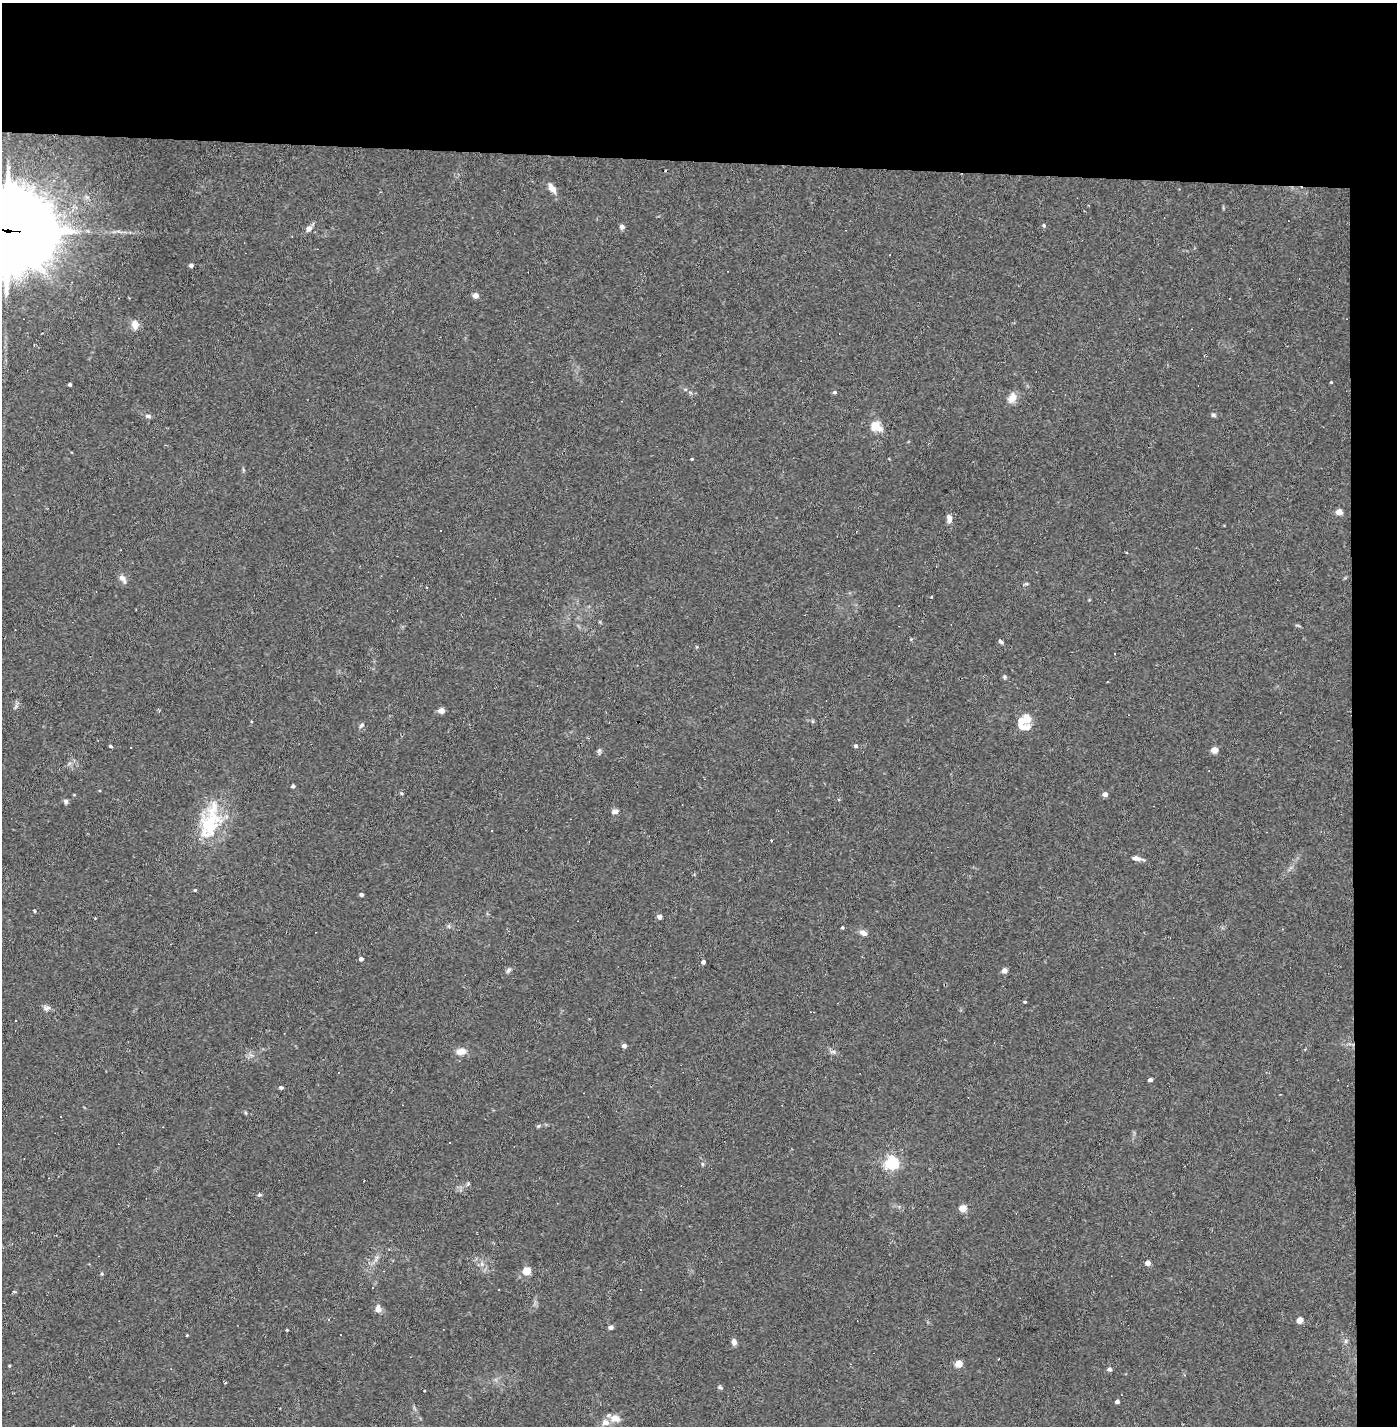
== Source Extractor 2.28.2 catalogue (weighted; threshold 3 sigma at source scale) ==
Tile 3 of 3 x 3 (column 3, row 1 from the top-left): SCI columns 2848-4242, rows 2849-4272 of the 4297 x 4272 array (HDU 1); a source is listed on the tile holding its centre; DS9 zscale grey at full resolution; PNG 1399 x 1428 px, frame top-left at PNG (2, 3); no overlay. Shown black and unused: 14% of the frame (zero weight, under 2 of 3 exposures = <1% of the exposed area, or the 3 px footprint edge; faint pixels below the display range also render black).
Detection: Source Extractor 2.28.2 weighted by HDU 2 'WHT'; one run over the whole footprint, this tile lists its part. Background 0.0582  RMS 0.0052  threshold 0.0234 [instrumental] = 3 sigma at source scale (4.5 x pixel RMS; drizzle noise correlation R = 1.50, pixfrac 1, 0.05/0.05 arcsec/px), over >= 5 px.
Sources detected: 95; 13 cosmic-ray / hot-pixel residue — not listed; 4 inside a brighter listed object's ellipse — not listed separately; the other 78 listed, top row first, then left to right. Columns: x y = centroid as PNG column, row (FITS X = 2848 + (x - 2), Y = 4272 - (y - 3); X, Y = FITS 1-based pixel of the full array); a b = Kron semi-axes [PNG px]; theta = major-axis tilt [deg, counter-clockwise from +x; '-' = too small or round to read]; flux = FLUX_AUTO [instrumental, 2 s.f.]
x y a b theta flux
552 188 13 7 -54 4
1044 225 5 4 - 0.74
622 227 6 6 - 1.5
309 228 9 7 58 2.3
7 230 34 28 -9 6200
191 266 4 4 - 1.9
475 295 4 4 - 4.3
135 325 12 9 -80 3.6
1331 382 4 3 - 0.48
70 384 3 3 - 1
834 392 4 4 - 0.97
1012 398 14 10 65 4.3
1213 415 6 5 - 0.94
148 416 7 5 -18 1.4
876 427 13 10 -25 7.9
692 459 4 3 - 0.4
1339 512 5 4 - 6.9
949 518 10 6 -83 3.1
123 579 14 7 -57 2.4
1001 642 6 4 -45 1.1
1004 677 6 5 - 0.82
441 710 5 4 - 6.3
1021 721 14 11 19 5
361 725 8 4 38 0.97
111 746 3 3 - 1
856 746 5 4 - 1.1
599 750 6 6 - 0.99
1214 750 4 4 - 8
293 786 4 4 - 1.3
401 793 5 3 - 0.6
1105 794 4 4 - 2.9
66 801 6 6 - 1.3
615 811 9 6 5 1.7
210 820 52 25 71 31
771 840 3 3 - 2
1136 858 15 5 -9 2.5
195 890 4 4 - 0.53
361 895 4 3 - 1.6
34 910 3 3 - 1.8
660 917 4 4 - 3
95 918 3 3 - 0.33
842 927 3 3 - 0.75
863 933 9 6 -22 2.6
361 959 4 4 - 2
703 962 4 4 - 2
508 970 9 5 53 1.2
1004 971 4 4 - 4.4
1025 1002 4 4 - 0.51
47 1008 10 7 4 1.8
624 1046 4 4 - 2.5
461 1051 13 9 11 4.1
1150 1080 4 3 - 1.7
281 1087 5 4 - 0.91
61 1117 3 2 - 0.62
538 1126 6 4 44 0.71
892 1162 6 5 - 110
702 1164 5 4 - 0.69
468 1184 7 5 71 0.83
259 1195 5 5 - 0.9
963 1208 5 4 - 13
376 1258 11 4 68 1.8
1148 1263 4 4 - 3.8
482 1264 9 6 -73 2.2
527 1271 5 5 - 18
102 1274 5 5 - 0.74
378 1308 10 6 -70 3
1300 1320 5 4 - 6.6
611 1327 4 4 - 2.5
287 1330 3 3 - 0.49
187 1335 4 3 - 0.44
1346 1341 6 5 - 1.1
734 1342 6 5 - 2.5
958 1364 5 4 - 11
9 1366 4 3 - 0.51
1109 1369 5 5 - 1.3
720 1387 7 4 -40 0.88
1117 1402 4 4 - 1.8
615 1418 14 9 -17 4.4
Overlapping masked pixels (flux is a lower limit): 1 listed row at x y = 7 230
Isophote crosses this tile's border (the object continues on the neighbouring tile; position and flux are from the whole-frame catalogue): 1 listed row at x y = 7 230